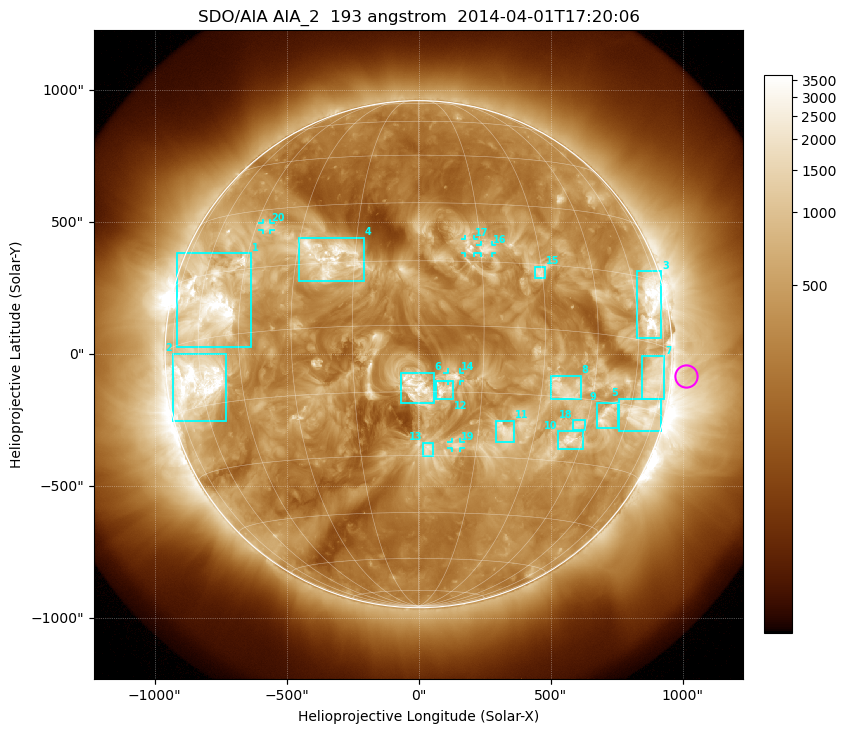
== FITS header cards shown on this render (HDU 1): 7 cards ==
TELESCOP= 'SDO/AIA'
INSTRUME= 'AIA_2'
WAVELNTH=                  193
WAVEUNIT= 'angstrom'
DATE-OBS= '2014-04-01T17:20:06.84'
CTYPE1  = 'HPLN-TAN'
CTYPE2  = 'HPLT-TAN'

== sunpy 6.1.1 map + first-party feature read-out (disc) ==
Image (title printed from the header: SDO/AIA AIA_2  193 angstrom  2014-04-01T17:20:06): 1024 x 1024 px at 2.4 arcsec/px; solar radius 960 arcsec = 400 px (full disc in frame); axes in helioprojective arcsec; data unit not stated in the header (colour bar unlabelled)
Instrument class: DISC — disc imager (sunpy class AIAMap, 193 A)
Bright regions (active regions / flare kernels): reference = the median radial profile (limb darkening/brightening removed); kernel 9 px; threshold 5 sigma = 931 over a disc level ~332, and >= 1.15x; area >= 12 px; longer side >= 10 px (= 24 arcsec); searched inside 0.97 R_sun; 24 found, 20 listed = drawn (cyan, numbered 1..; 5 of them under ~33 arcsec drawn as corner ticks so the feature stays visible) (cap 20 boxes per figure: the strongest are kept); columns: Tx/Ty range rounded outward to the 5 arcsec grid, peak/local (2 s.f.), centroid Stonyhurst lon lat
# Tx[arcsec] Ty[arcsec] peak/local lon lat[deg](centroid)
1 -920..-635 25..385 16 -57 +8
2 -930..-730 -255..5 13 -62 -9
3 825..920 60..315 12 +67 +8
4 -450..-205 275..445 6.9 -22 +16
5 760..920 -290..-165 6.6 +66 -16
6 -65..60 -185..-70 8.7 +0 -14
7 845..930 -170..-5 5.6 +70 -8
8 500..615 -170..-80 4.8 +36 -13
9 675..755 -280..-185 7.4 +51 -18
10 525..625 -360..-290 6.8 +41 -25
11 295..360 -330..-250 4.5 +22 -24
12 65..130 -170..-100 7 +6 -15
13 15..55 -390..-335 5.2 +2 -28
14 110..155 -100..-70 6.5 +8 -11
15 440..480 285..330 5.2 +29 +13
16 235..280 385..415 4.6 +16 +18
17 175..210 385..440 4.9 +12 +19
18 585..630 -285..-250 4.9 +42 -21
19 125..160 -355..-330 4.4 +10 -27
20 -590..-560 470..500 5 -41 +25
Off-limb structures (1.02-1.3 R_sun): pedestal 0.0625 subtracted; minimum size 162 px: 3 found; the strongest spans PA ~220..310 deg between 1.02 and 1.3 R_sun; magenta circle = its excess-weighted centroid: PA ~265 deg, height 1.06 R_sun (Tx ~1010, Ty ~-85 arcsec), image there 2.4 x the reference